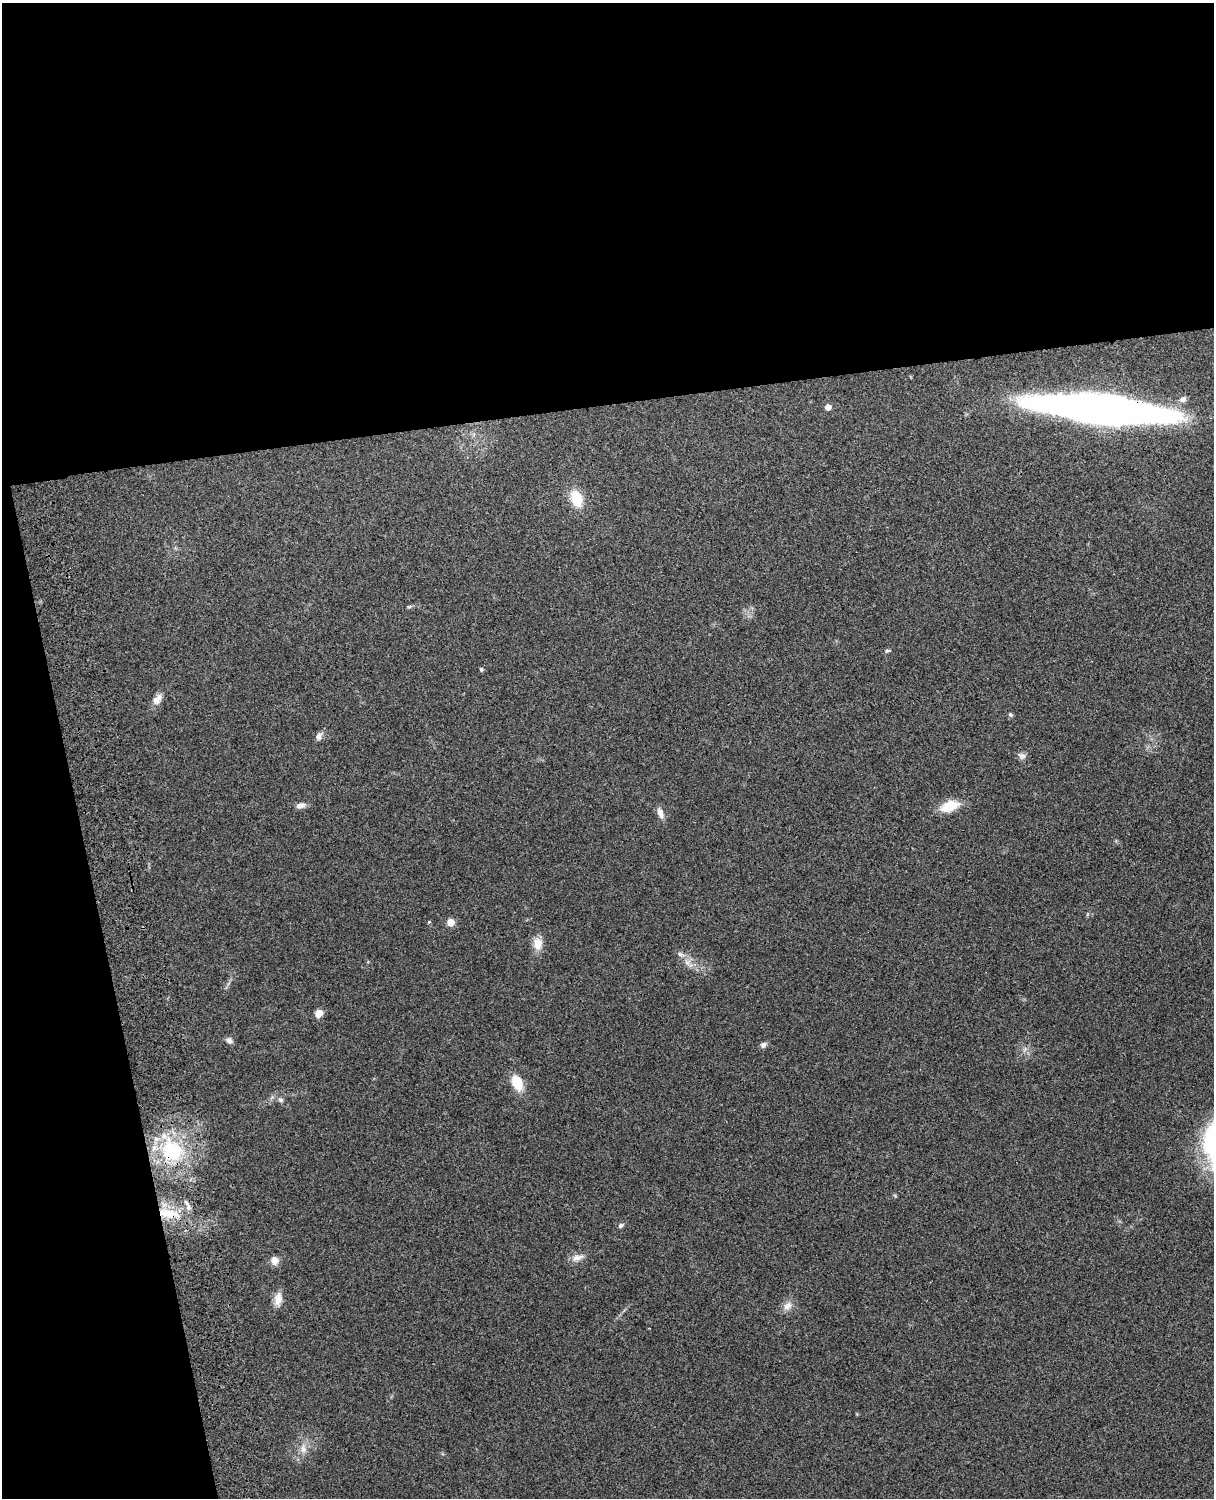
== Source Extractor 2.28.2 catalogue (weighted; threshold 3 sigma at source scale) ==
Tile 1 of 4 x 3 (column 1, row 1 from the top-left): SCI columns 119-1330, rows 3156-4651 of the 5089 x 4928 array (HDU 1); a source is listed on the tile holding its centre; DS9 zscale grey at full resolution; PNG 1216 x 1500 px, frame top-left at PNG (2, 3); no overlay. Shown black and unused: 33% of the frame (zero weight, under 3 of 4 exposures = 6% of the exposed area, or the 3 px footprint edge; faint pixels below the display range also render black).
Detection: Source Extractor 2.28.2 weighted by HDU 2 'WHT'; one run over the whole footprint, this tile lists its part. Background 0.228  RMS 0.0083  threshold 0.0375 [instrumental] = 3 sigma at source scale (4.5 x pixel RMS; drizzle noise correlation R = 1.50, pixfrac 1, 0.05/0.05 arcsec/px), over >= 5 px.
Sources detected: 34; all 34 listed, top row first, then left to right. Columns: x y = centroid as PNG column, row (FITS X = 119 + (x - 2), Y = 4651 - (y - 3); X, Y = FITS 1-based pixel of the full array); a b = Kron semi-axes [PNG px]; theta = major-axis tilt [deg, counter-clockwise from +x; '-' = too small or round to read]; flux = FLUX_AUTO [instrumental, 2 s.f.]
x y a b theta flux
1183 399 10 8 27 3.8
828 407 5 5 - 6.4
1100 409 108 20 -6 780
576 498 13 9 -71 28
409 607 6 4 2 1.2
887 651 7 4 17 1.4
481 669 5 4 - 1.4
157 699 17 9 55 6.2
1010 714 6 5 - 1.5
319 736 11 7 64 3.6
1022 756 12 8 -26 3.2
301 805 12 6 10 4.4
949 806 17 9 21 23
660 813 16 8 -73 5
429 922 4 4 - 0.75
451 922 5 5 - 16
538 944 16 12 84 9.6
681 954 11 4 -27 2.9
687 962 9 8 - 4.7
319 1013 5 5 - 19
229 1040 9 7 -47 3.2
763 1045 8 7 - 2.7
1025 1049 7 4 72 1.8
517 1083 17 10 -67 18
281 1100 7 6 - 2
172 1150 29 26 -59 59
188 1207 8 6 81 2.9
168 1213 32 11 -8 19
621 1225 6 5 - 2.3
577 1258 17 8 17 5.9
274 1260 9 8 - 6
278 1299 19 9 83 7.6
787 1306 14 9 40 6
303 1449 12 8 -84 5.8
Overlapping masked pixels (flux is a lower limit): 3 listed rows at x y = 1100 409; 172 1150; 168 1213